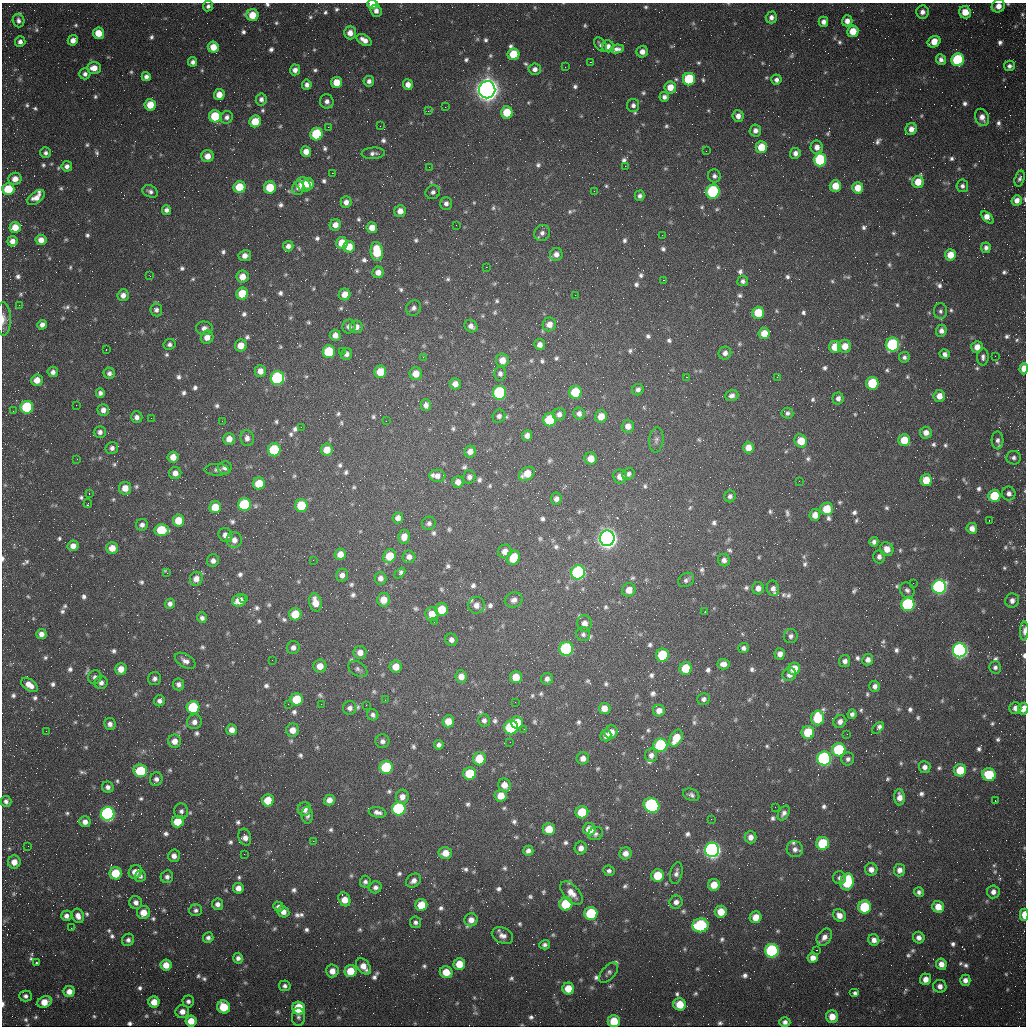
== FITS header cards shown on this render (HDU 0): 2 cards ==
NAXIS1  =                 1024 / length of data axis 1
NAXIS2  =                 1024 / length of data axis 2

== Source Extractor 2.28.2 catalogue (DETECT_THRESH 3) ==
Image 1024 x 1024 px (HDU 0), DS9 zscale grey, 1 PNG px = 1 image px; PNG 1028 x 1028 px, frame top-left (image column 1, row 1024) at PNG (2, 3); each listed source drawn as its Kron ellipse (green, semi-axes under 4 px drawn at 4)
Background 1450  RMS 17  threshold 51.8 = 3 sigma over >= 5 px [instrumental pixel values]
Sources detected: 1224; of the 1224, the 500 brightest by FLUX_AUTO listed and drawn (724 fainter detections omitted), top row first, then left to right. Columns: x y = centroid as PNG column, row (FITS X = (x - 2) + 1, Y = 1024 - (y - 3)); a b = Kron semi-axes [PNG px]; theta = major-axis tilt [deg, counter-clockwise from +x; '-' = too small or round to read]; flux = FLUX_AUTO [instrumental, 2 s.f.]
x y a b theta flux
373 4 5 4 - 1.7e+04
208 6 5 5 - 3.8e+03
998 6 7 6 - 9.6e+03
376 11 6 5 - 6.5e+03
922 12 7 6 - 6.6e+03
965 12 6 5 - 2.0e+04
252 15 6 6 - 2.5e+04
771 17 6 5 - 5.8e+03
18 21 7 5 -71 4.6e+03
847 21 5 5 - 8.3e+03
823 22 5 5 - 6.5e+03
853 31 6 5 - 2.3e+04
98 33 5 5 - 2.3e+04
350 33 6 6 - 1.1e+04
73 40 5 5 - 8.7e+03
364 40 8 5 -32 8.9e+03
20 42 5 5 - 5.5e+03
934 42 7 5 31 2.0e+04
601 45 8 5 -53 4.2e+03
608 46 6 6 - 6.4e+03
213 47 5 5 - 2.0e+04
617 49 7 4 7 5.1e+03
642 52 6 5 - 8.5e+03
513 54 6 6 - 4.0e+04
941 60 5 5 - 5.2e+03
958 60 6 6 - 1.2e+05
193 62 4 4 - 4.4e+03
590 62 2 2 - 3.1e+04
1009 66 5 5 - 4.6e+03
565 67 2 2 - 4.5e+03
94 68 7 6 - 1.3e+04
535 69 6 5 - 5.6e+03
295 70 5 5 - 6.8e+03
85 74 5 5 - 4.6e+03
146 77 4 4 - 5.3e+03
689 79 6 6 - 8.0e+04
776 80 5 5 - 4.8e+03
369 81 5 5 - 5.0e+03
336 82 6 5 - 2.1e+04
307 85 5 5 - 5.1e+03
408 85 5 5 - 8.9e+03
670 87 6 6 - 1.7e+04
487 90 8 8 - 1.8e+06
219 95 5 5 - 1.4e+04
664 97 5 5 - 4.6e+03
261 99 6 5 - 5.4e+03
327 101 7 7 - 6.1e+03
150 105 6 5 - 2.4e+04
633 105 6 6 - 4.2e+03
445 107 2 2 - 2.3e+04
428 111 4 2 - 7.7e+03
507 112 6 6 - 3.4e+04
215 116 6 6 - 5.3e+04
738 116 6 5 - 7.5e+03
227 117 6 6 - 5.2e+03
982 117 9 6 -65 8.9e+03
255 121 6 5 - 2.9e+04
380 126 2 2 - 4.0e+03
328 127 2 2 - 2.2e+04
911 129 6 5 - 8.9e+03
755 130 6 6 - 5.9e+03
316 134 6 6 - 8.1e+04
761 147 6 5 - 3.0e+04
817 147 7 6 - 8.3e+03
706 151 2 2 - 3.7e+03
306 152 5 5 - 1.1e+04
46 153 5 5 - 3.8e+03
373 153 11 5 4 5.0e+03
795 153 5 5 - 6.2e+03
208 156 6 6 - 1.3e+04
820 160 6 6 - 1.1e+05
67 166 5 5 - 5.0e+03
625 166 2 2 - 1.8e+04
429 167 2 2 - 5.6e+03
332 173 2 2 - 3.1e+04
714 176 6 6 - 4.0e+03
1020 178 8 5 73 3.8e+03
15 179 6 6 - 1.0e+04
918 182 6 5 - 2.1e+04
304 184 8 6 -47 2.4e+04
308 184 6 5 - 1.2e+04
835 186 6 5 - 2.4e+04
962 186 6 6 - 4.0e+03
240 187 6 6 - 3.9e+04
270 188 6 6 - 4.0e+04
298 188 7 6 - 6.0e+03
858 188 5 5 - 2.0e+04
8 189 6 6 - 4.5e+04
150 191 8 5 -25 4.4e+03
594 191 2 2 - 6.4e+03
433 192 7 6 - 4.5e+03
713 192 7 6 - 1.5e+05
640 196 5 5 - 4.2e+03
36 197 10 5 38 1.1e+04
1017 200 5 5 - 9.1e+03
346 202 6 5 - 6.9e+03
446 203 6 6 - 4.7e+03
166 210 5 4 - 5.0e+03
400 211 6 5 - 1.1e+04
988 218 7 4 -45 1.5e+04
335 225 6 5 - 9.8e+03
456 225 2 2 - 7.3e+03
15 227 5 5 - 1.9e+04
372 228 5 5 - 1.2e+04
542 233 8 7 - 5.2e+03
662 235 2 2 - 6.7e+03
41 240 5 5 - 1.1e+04
12 241 5 5 - 9.2e+03
342 243 6 5 - 2.2e+04
288 246 5 5 - 5.6e+03
349 247 6 5 - 2.0e+04
986 248 5 5 - 4.6e+03
377 252 9 6 -83 4.0e+04
556 254 6 6 - 6.7e+03
950 255 5 5 - 2.0e+04
245 256 6 5 - 8.0e+03
486 267 2 2 - 3.0e+04
378 272 6 5 - 9.0e+03
150 276 2 2 - 4.3e+03
242 277 6 6 - 1.4e+04
663 280 2 2 - 4.6e+04
743 281 5 5 - 4.1e+03
242 294 6 6 - 3.6e+04
345 294 6 6 - 1.3e+04
123 295 6 5 - 7.4e+03
575 295 2 2 - 8.4e+03
19 305 2 2 - 8.1e+03
414 308 8 7 - 4.7e+03
156 310 6 6 - 4.5e+03
940 311 8 6 -90 4.2e+03
758 313 6 6 - 3.8e+04
3 319 17 7 -89 8.4e+03
549 324 7 6 - 1.0e+04
42 325 5 4 - 6.5e+03
349 326 7 6 - 6.3e+03
471 326 7 5 -41 6.4e+03
356 327 6 6 - 7.3e+03
204 328 8 7 - 7.1e+03
941 331 6 5 - 6.2e+03
764 333 5 5 - 1.9e+04
335 335 5 5 - 7.8e+03
207 337 6 6 - 1.1e+04
169 344 6 5 - 3.9e+03
241 345 6 6 - 1.5e+04
540 345 5 5 - 7.1e+03
892 345 7 6 - 1.5e+05
845 346 7 6 - 1.6e+04
835 347 6 6 - 2.6e+04
977 347 6 5 - 1.2e+04
106 349 3 2 - 4.1e+03
342 351 2 2 - 8.4e+03
329 352 6 6 - 6.4e+04
725 353 6 6 - 5.9e+03
347 354 6 5 - 5.2e+03
945 354 5 4 - 5.2e+03
995 356 2 2 - 5.0e+03
423 357 2 2 - 1.3e+04
904 357 5 5 - 3.7e+03
983 357 8 6 -90 4.6e+03
502 360 7 6 - 1.4e+04
1024 369 5 4 - 1.7e+04
260 371 6 5 - 1.1e+04
53 372 5 5 - 5.4e+03
380 372 6 6 - 2.9e+04
109 373 5 5 - 4.8e+03
416 374 6 6 - 1.6e+04
500 374 7 6 - 4.8e+03
686 377 2 2 - 4.2e+04
777 377 2 2 - 9.0e+03
277 378 7 7 - 1.5e+05
37 380 6 5 - 1.3e+04
872 383 6 6 - 6.3e+04
455 384 5 5 - 9.2e+03
638 390 6 5 - 4.7e+03
575 392 6 6 - 5.4e+04
100 393 4 4 - 4.2e+03
500 393 7 6 - 1.5e+05
732 395 7 5 16 4.9e+03
939 396 6 5 - 1.2e+04
838 398 6 5 - 5.5e+03
76 405 2 2 - 3.8e+03
426 405 6 5 - 5.3e+03
27 407 6 6 - 9.4e+04
103 410 6 5 - 6.7e+03
13 411 2 2 - 4.1e+03
787 413 6 5 - 3.7e+03
559 414 6 6 - 6.1e+03
579 414 6 6 - 5.8e+03
499 416 7 6 - 4.4e+03
601 416 6 6 - 1.7e+04
137 417 6 6 - 5.5e+03
151 418 2 2 - 4.1e+03
550 420 6 6 - 6.3e+04
222 421 2 2 - 4.9e+03
386 421 2 2 - 5.4e+03
628 426 6 6 - 9.6e+03
301 427 2 2 - 3.9e+03
100 432 6 6 - 4.8e+03
926 433 6 6 - 8.5e+03
527 436 5 5 - 7.0e+03
247 438 8 6 -83 6.5e+03
229 439 6 5 - 1.0e+04
656 440 12 7 84 5.1e+03
904 440 6 6 - 2.8e+04
997 440 9 6 -87 4.9e+03
801 441 7 6 - 2.5e+04
112 448 6 6 - 4.5e+03
748 448 6 5 - 1.2e+04
274 450 6 6 - 7.7e+04
327 450 6 6 - 1.8e+04
470 451 6 5 - 7.6e+03
173 457 5 5 - 1.4e+04
1014 458 7 7 - 4.2e+03
77 459 2 2 - 5.0e+03
591 459 6 6 - 1.5e+04
225 468 7 6 - 5.0e+03
217 470 12 6 -2 4.4e+03
175 473 6 6 - 7.9e+03
527 474 9 6 34 2.1e+04
628 474 6 5 - 4.1e+03
437 476 8 6 -4 7.3e+03
620 476 7 6 - 1.0e+04
469 477 6 6 - 5.0e+03
926 480 6 6 - 2.6e+04
799 481 2 2 - 4.6e+03
458 482 6 5 - 8.6e+03
259 484 6 6 - 3.3e+04
125 488 6 6 - 1.4e+04
89 493 3 2 - 4.4e+03
1009 493 7 6 - 6.1e+03
730 496 6 5 - 4.0e+03
994 496 6 6 - 4.9e+04
556 499 6 5 - 5.4e+03
88 504 4 2 - 5.6e+03
244 505 6 6 - 9.8e+04
301 505 6 6 - 4.4e+04
215 507 6 6 - 2.7e+04
827 509 6 6 - 3.0e+04
815 515 6 5 - 1.1e+04
398 518 5 5 - 7.0e+03
179 520 6 5 - 2.6e+04
989 520 2 2 - 7.5e+03
429 523 7 6 - 3.9e+03
142 525 6 6 - 5.1e+03
972 528 5 5 - 9.2e+03
161 530 7 6 - 4.8e+04
225 535 7 6 - 7.3e+03
404 537 7 5 81 1.1e+04
607 538 7 7 - 1.1e+06
234 540 8 7 - 8.2e+03
874 542 5 4 - 4.4e+03
73 546 5 5 - 8.8e+03
112 548 6 6 - 1.5e+04
887 549 7 6 - 1.2e+04
505 551 7 6 - 9.6e+03
340 554 6 5 - 1.2e+04
390 556 7 6 - 3.1e+04
409 557 6 6 - 6.1e+03
879 557 6 6 - 4.9e+03
513 558 7 6 - 3.1e+04
313 560 2 2 - 7.4e+03
724 560 6 6 - 5.5e+03
213 561 6 6 - 5.5e+03
578 572 7 7 - 2.2e+05
167 573 4 2 - 1.5e+04
400 573 6 4 45 4.9e+03
342 575 6 6 - 6.4e+03
380 578 6 6 - 6.5e+03
196 579 7 6 - 9.4e+03
686 580 8 6 34 4.0e+03
913 583 2 2 - 3.7e+03
939 587 7 7 - 3.3e+05
758 588 6 6 - 7.7e+03
773 588 8 6 -79 5.5e+03
629 590 7 6 - 1.2e+04
907 590 8 7 - 4.4e+03
244 598 3 2 - 9.5e+03
239 600 7 6 - 2.1e+04
383 600 6 6 - 1.7e+04
514 600 9 7 18 6.4e+03
1012 601 7 7 - 6.8e+03
315 602 9 6 -76 1.7e+04
170 604 5 5 - 4.5e+03
908 604 6 6 - 1.7e+05
476 605 8 8 - 8.6e+03
442 609 6 6 - 3.5e+04
705 611 3 2 - 3.7e+03
295 614 6 6 - 3.1e+04
432 614 7 6 - 1.6e+04
202 618 5 5 - 4.1e+03
434 622 3 2 - 1.1e+04
584 623 8 7 - 8.5e+03
1024 631 9 4 89 6.6e+03
41 634 5 5 - 7.8e+03
583 634 7 7 - 3.8e+03
791 636 7 7 - 4.1e+03
451 640 6 6 - 5.5e+03
293 647 6 6 - 5.6e+03
743 648 5 5 - 4.2e+03
566 649 7 7 - 1.5e+05
960 650 7 7 - 5.1e+05
360 652 6 6 - 9.7e+03
780 654 5 5 - 8.1e+03
662 655 6 6 - 6.0e+04
272 660 2 2 - 4.7e+03
868 660 6 5 - 6.3e+03
185 661 11 6 -31 6.5e+03
845 661 6 5 - 5.1e+03
723 664 6 5 - 7.5e+03
320 666 6 6 - 1.3e+04
396 667 6 6 - 1.6e+04
995 667 6 6 - 4.2e+03
686 668 6 6 - 3.8e+04
121 669 6 5 - 1.4e+04
358 669 10 7 -32 4.2e+03
794 669 6 6 - 2.4e+04
789 674 7 6 - 7.8e+03
461 676 6 5 - 1.1e+04
95 677 7 6 - 4.7e+03
516 677 6 6 - 2.1e+04
155 679 7 6 - 4.5e+03
547 679 6 6 - 5.4e+03
101 683 6 6 - 5.5e+03
179 684 6 5 - 5.0e+03
29 685 9 5 -37 1.3e+04
875 686 5 5 - 5.4e+03
297 699 6 6 - 4.2e+04
703 699 6 5 - 3.9e+03
385 700 2 2 - 6.0e+03
159 701 5 5 - 4.7e+03
515 702 2 2 - 4.8e+03
288 704 2 2 - 4.1e+03
321 704 2 2 - 1.0e+04
366 705 2 2 - 9.7e+03
193 707 6 6 - 7.6e+04
350 708 7 6 - 5.3e+03
605 708 6 5 - 1.5e+04
1015 708 6 5 - 7.1e+03
1023 709 6 5 - 1.0e+04
659 711 6 6 - 9.4e+03
852 714 4 4 - 4.1e+03
373 715 6 5 - 3.8e+03
818 718 7 6 - 5.3e+04
484 720 6 6 - 4.4e+03
448 721 6 6 - 1.6e+04
194 722 7 7 - 6.7e+03
840 722 7 6 - 7.0e+03
517 723 6 6 - 3.3e+04
110 724 6 5 - 5.9e+03
511 727 7 7 - 1.2e+05
878 728 7 4 45 7.8e+03
524 729 2 2 - 5.6e+03
232 730 5 5 - 9.3e+03
293 730 6 6 - 1.2e+04
46 731 2 2 - 4.8e+03
611 732 7 6 - 1.2e+04
808 732 6 6 - 5.0e+04
847 734 2 2 - 4.1e+03
606 735 6 5 - 6.3e+03
676 738 9 6 63 2.7e+04
175 741 6 6 - 1.1e+04
382 741 7 7 - 4.5e+03
510 742 2 2 - 3.8e+03
439 745 5 4 - 4.2e+03
660 745 7 7 - 1.4e+05
839 750 6 6 - 9.8e+04
651 755 6 6 - 5.8e+03
583 758 6 6 - 7.9e+03
479 759 6 6 - 2.9e+04
824 759 7 7 - 3.2e+05
848 759 6 6 - 4.2e+03
386 767 6 6 - 8.5e+04
925 767 6 5 - 5.8e+03
960 770 6 6 - 3.5e+04
140 771 7 6 - 7.4e+04
470 774 6 6 - 5.0e+04
989 775 7 6 - 5.7e+04
156 779 7 6 - 4.9e+03
504 785 6 6 - 1.1e+04
108 787 6 5 - 5.1e+03
691 795 8 6 -23 4.0e+03
501 796 6 6 - 1.8e+04
402 797 7 6 - 8.8e+03
899 797 8 5 -88 9.0e+03
268 800 6 6 - 2.7e+04
329 800 5 5 - 9.0e+03
6 801 5 5 - 4.6e+03
995 801 3 2 - 2.7e+04
651 805 8 7 - 2.2e+05
775 807 2 2 - 6.1e+03
304 809 7 6 - 8.6e+03
399 809 7 6 - 1.6e+05
181 811 8 7 - 4.0e+03
377 812 9 5 -12 5.8e+03
582 812 6 6 - 4.4e+04
784 813 8 5 59 5.0e+03
108 814 7 7 - 3.5e+05
307 815 8 5 -87 5.1e+03
711 819 2 2 - 4.6e+03
178 821 6 6 - 3.0e+04
85 822 6 5 - 7.1e+03
549 829 6 6 - 2.5e+04
589 829 6 6 - 2.1e+04
596 834 7 6 - 3.7e+03
245 837 8 6 -72 8.9e+03
751 837 6 6 - 8.0e+03
313 841 2 2 - 2.6e+04
823 843 6 6 - 7.2e+04
28 846 2 2 - 6.4e+03
581 848 6 6 - 7.3e+03
795 849 8 8 - 6.2e+03
712 850 7 7 - 5.8e+05
528 851 5 5 - 5.0e+03
445 853 7 6 - 1.5e+04
625 853 6 6 - 8.8e+03
244 854 2 2 - 7.1e+03
174 856 6 6 - 6.8e+03
14 862 6 6 - 1.2e+04
871 869 6 6 - 7.7e+03
899 870 6 5 - 7.3e+03
609 871 5 5 - 3.7e+03
135 872 7 6 - 1.5e+04
116 873 6 6 - 3.8e+04
676 873 11 6 76 4.8e+03
140 876 6 5 - 4.0e+03
658 876 6 6 - 3.7e+04
167 877 6 6 - 4.6e+03
839 878 7 6 - 3.9e+03
413 881 8 6 35 6.7e+03
365 882 6 5 - 3.8e+03
847 882 8 6 76 7.8e+04
714 885 6 6 - 1.9e+04
375 887 6 6 - 4.7e+03
238 888 5 5 - 8.9e+03
919 892 5 5 - 3.8e+03
993 892 6 6 - 7.2e+03
571 893 14 7 -47 1.4e+04
344 899 7 5 -62 1.5e+04
136 902 6 6 - 6.1e+03
676 902 7 6 - 6.1e+03
218 904 6 5 - 5.8e+03
566 904 6 6 - 6.4e+04
421 905 6 6 - 2.5e+04
278 906 5 5 - 4.3e+03
865 907 6 6 - 7.6e+04
938 907 6 5 - 1.7e+04
196 910 6 6 - 4.0e+03
144 912 6 6 - 1.6e+04
283 912 6 5 - 7.5e+03
721 912 6 6 - 2.0e+04
591 913 6 6 - 8.5e+04
839 915 7 6 - 9.6e+03
1024 915 6 3 90 2.2e+04
66 916 5 5 - 5.7e+03
78 916 7 6 - 8.3e+03
756 917 6 5 - 1.6e+04
471 920 6 6 - 9.6e+03
415 922 6 5 - 3.9e+03
700 925 8 7 - 1.4e+05
71 928 3 2 - 1.9e+04
502 936 11 7 -24 8.0e+03
824 937 9 6 54 8.0e+03
208 938 5 5 - 4.3e+03
919 938 6 5 - 6.4e+03
128 940 6 6 - 4.4e+03
874 940 6 5 - 7.1e+03
545 945 5 4 - 3.8e+03
816 950 2 2 - 5.5e+04
772 951 7 6 - 2.0e+05
238 958 5 5 - 5.0e+03
813 958 5 5 - 9.5e+03
36 963 3 3 - 5.7e+03
459 964 6 6 - 2.3e+04
941 964 6 5 - 9.2e+03
166 965 5 5 - 1.5e+04
363 966 9 6 -53 1.2e+04
332 971 6 6 - 1.0e+04
351 971 6 6 - 3.0e+04
446 972 6 6 - 2.0e+04
609 973 12 6 48 4.3e+03
926 979 6 5 - 1.0e+04
965 980 5 5 - 7.0e+03
285 986 6 5 - 3.9e+03
940 986 6 6 - 7.0e+03
568 988 6 6 - 2.2e+04
69 991 5 5 - 1.0e+04
855 993 5 4 - 3.8e+03
25 996 6 5 - 4.2e+03
188 1001 6 5 - 4.4e+03
45 1002 7 5 24 1.9e+04
154 1002 5 5 - 1.7e+04
680 1004 6 6 - 2.7e+04
224 1007 6 6 - 3.5e+04
298 1008 6 6 - 5.9e+04
182 1012 7 6 - 1.0e+04
298 1017 9 6 -89 4.2e+03
832 1017 6 6 - 1.8e+04
191 1021 5 5 - 1.8e+04
614 1021 6 6 - 3.5e+04
785 1022 5 5 - 5.2e+03
At the frame edge (FLAGS 8, measured only in part): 7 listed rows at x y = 373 4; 998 6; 3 319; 1024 369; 1024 631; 1023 709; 1024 915
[724 fainter detections neither listed nor drawn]